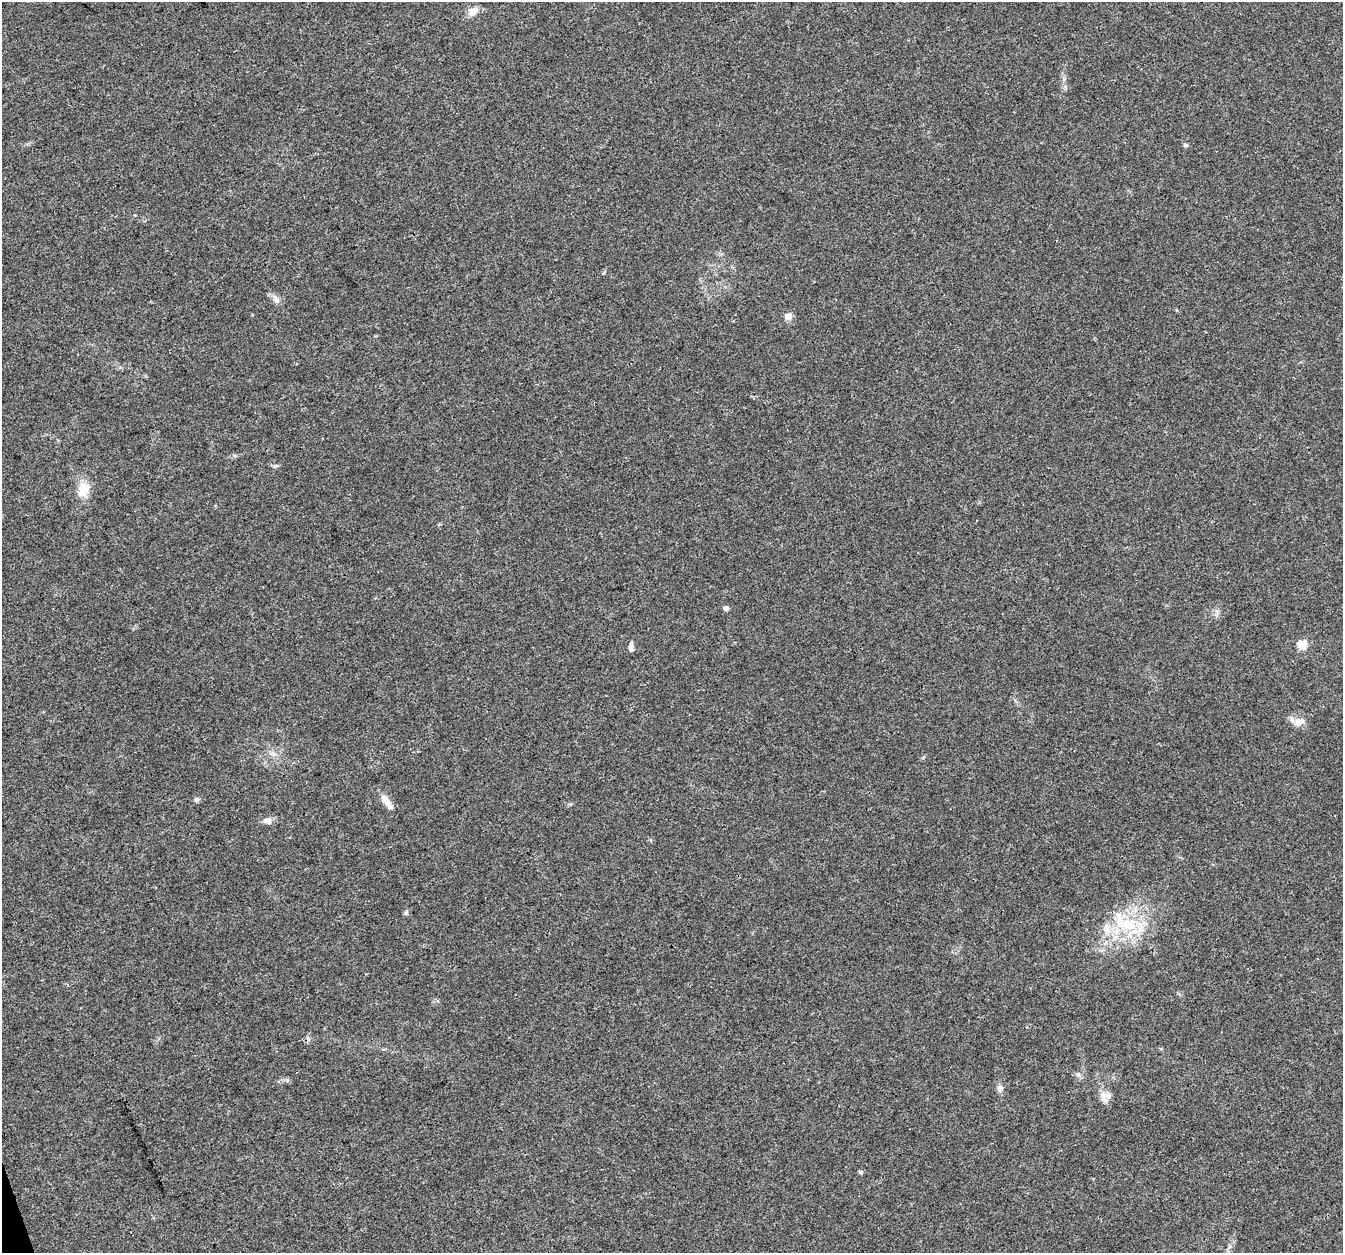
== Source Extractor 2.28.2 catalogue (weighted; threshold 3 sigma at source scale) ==
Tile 7 of 4 x 4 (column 3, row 2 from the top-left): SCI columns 2682-4022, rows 2567-3817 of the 5363 x 5188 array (HDU 1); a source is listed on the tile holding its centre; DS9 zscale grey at full resolution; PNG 1345 x 1255 px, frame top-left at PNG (2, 2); no overlay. Shown black and unused: <1% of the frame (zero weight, under 3 of 4 exposures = <1% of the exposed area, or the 3 px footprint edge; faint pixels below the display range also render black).
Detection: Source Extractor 2.28.2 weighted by HDU 2 'WHT'; one run over the whole footprint, this tile lists its part. Background 0.0182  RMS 0.0028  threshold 0.0128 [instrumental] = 3 sigma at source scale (4.5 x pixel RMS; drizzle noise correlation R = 1.50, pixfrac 1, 0.0396/0.0396 arcsec/px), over >= 5 px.
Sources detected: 20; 2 inside a brighter listed object's ellipse — not listed separately; the other 18 listed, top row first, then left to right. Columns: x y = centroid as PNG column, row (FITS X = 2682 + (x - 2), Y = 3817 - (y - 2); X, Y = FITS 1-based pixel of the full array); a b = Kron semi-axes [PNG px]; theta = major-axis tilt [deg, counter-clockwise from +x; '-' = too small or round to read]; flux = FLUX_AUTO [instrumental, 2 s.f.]
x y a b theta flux
473 11 15 9 35 2.1
1185 145 6 5 - 0.51
276 299 13 7 -55 1.5
788 316 5 4 - 6.2
275 466 7 5 12 0.54
83 489 18 12 88 4.8
726 608 4 4 - 1.8
1302 645 5 5 - 14
631 647 13 5 89 1.1
1298 722 14 9 25 2.6
196 799 7 6 - 0.68
386 801 22 7 -53 2.9
267 821 14 9 -9 1.4
406 912 6 5 - 0.49
1127 925 30 18 -1 14
1000 1088 9 8 - 1.2
1106 1096 16 10 17 2.2
860 1172 6 5 - 0.43